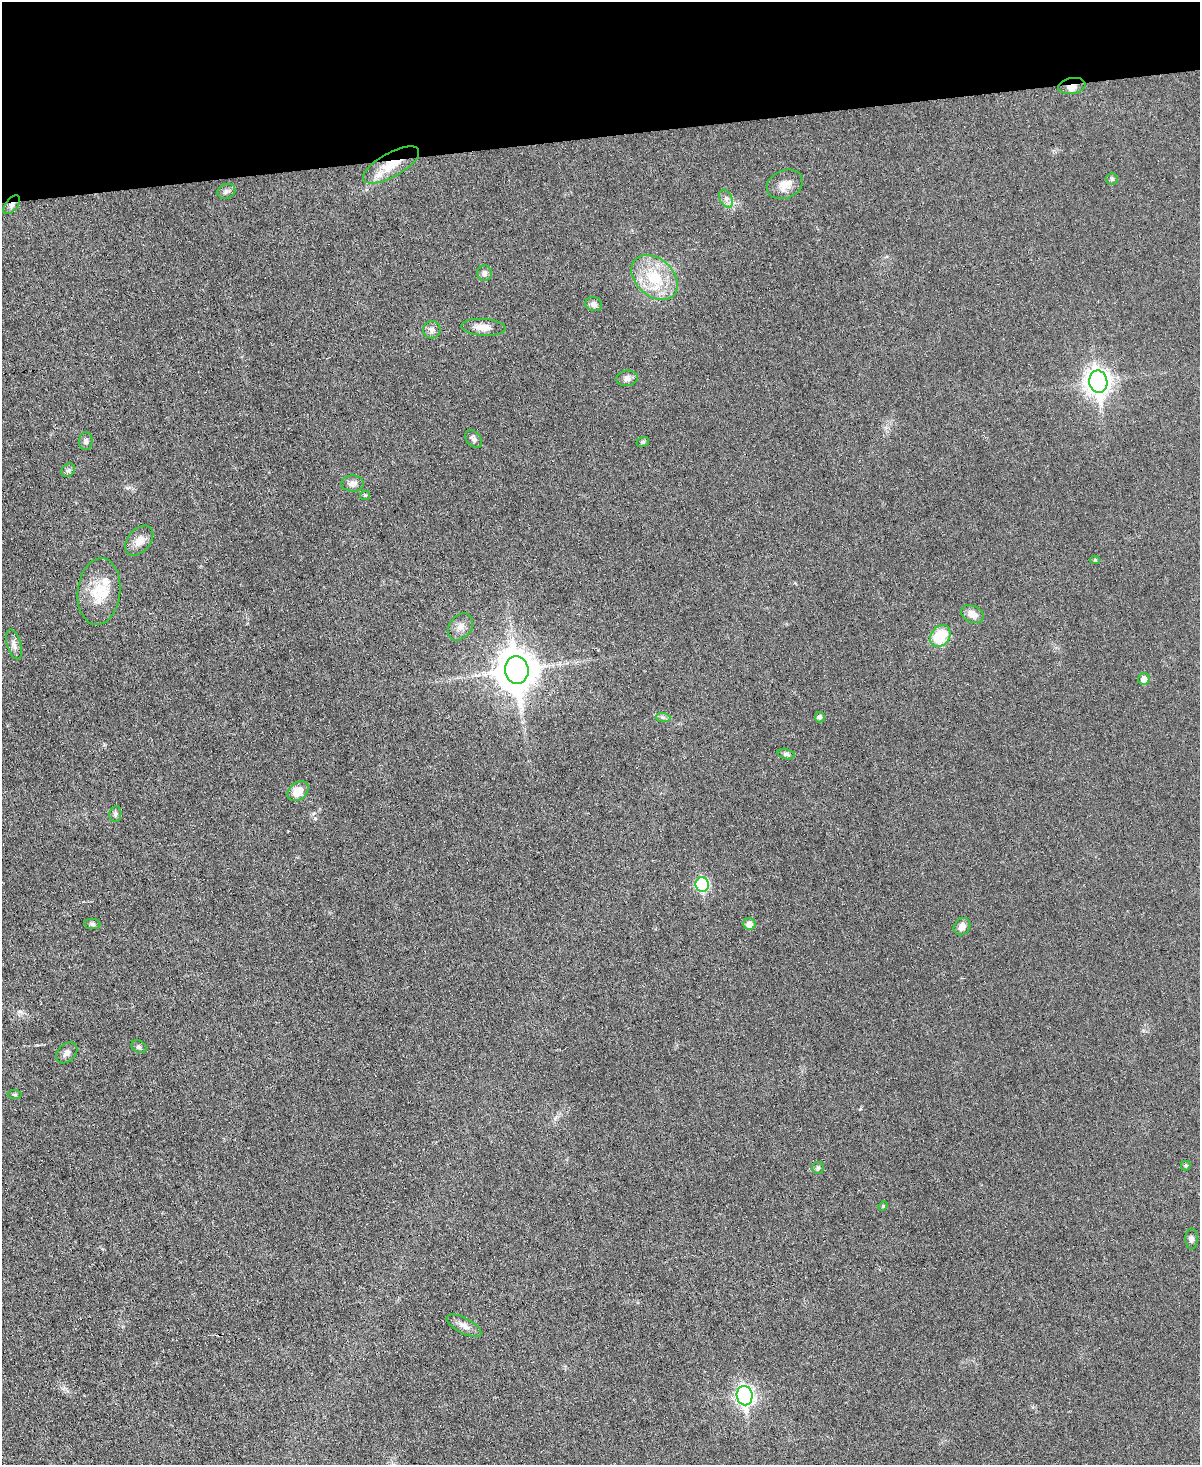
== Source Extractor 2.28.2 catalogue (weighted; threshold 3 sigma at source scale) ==
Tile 3 of 4 x 3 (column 3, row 1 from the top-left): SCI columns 2396-3593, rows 3173-4635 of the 4790 x 4768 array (HDU 1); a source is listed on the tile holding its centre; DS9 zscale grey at full resolution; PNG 1202 x 1467 px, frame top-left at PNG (2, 2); each listed source drawn as its Kron ellipse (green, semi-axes under 4 px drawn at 4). Shown black and unused: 9% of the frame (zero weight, under 3 of 6 exposures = <1% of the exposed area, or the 3 px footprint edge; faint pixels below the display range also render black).
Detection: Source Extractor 2.28.2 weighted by HDU 2 'WHT'; one run over the whole footprint, this tile lists its part. Background 0.0345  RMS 0.0041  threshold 0.0169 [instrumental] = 3 sigma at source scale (4.09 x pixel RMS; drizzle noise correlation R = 1.36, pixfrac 0.8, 0.05/0.05 arcsec/px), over >= 5 px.
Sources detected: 49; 2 inside a brighter listed object's ellipse — not listed separately; the other 47 listed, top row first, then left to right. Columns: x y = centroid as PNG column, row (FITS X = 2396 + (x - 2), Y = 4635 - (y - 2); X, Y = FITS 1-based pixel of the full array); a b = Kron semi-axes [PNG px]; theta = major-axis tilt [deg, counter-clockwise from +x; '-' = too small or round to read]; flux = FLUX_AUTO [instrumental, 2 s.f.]
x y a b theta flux
1072 86 14 8 10 2.3
391 165 31 12 29 11
1112 179 6 6 - 0.66
785 184 19 14 23 4.6
226 191 9 7 24 1.3
726 199 9 6 -64 1.5
12 205 11 6 51 1.5
484 273 7 7 - 1.5
655 277 26 18 -42 17
594 304 8 7 - 1.6
483 327 22 8 -3 4.4
432 330 9 8 - 1.9
627 378 10 8 8 1.8
1098 382 11 9 -80 330
474 439 10 7 -48 1.4
86 441 9 6 89 1.2
643 442 6 5 - 0.62
68 470 7 6 - 0.95
353 483 11 8 1 2.3
365 495 5 4 - 0.47
139 541 17 11 50 3.8
1095 560 4 4 - 0.63
99 592 33 21 83 13
972 614 12 8 -24 3.3
461 627 15 11 52 3
940 636 12 9 53 14
14 644 15 7 -73 2.1
517 670 14 11 -83 1200
1144 679 6 5 - 2.5
663 717 7 4 -2 0.86
820 717 5 5 - 1.1
786 754 8 5 -14 0.9
298 791 12 8 39 5.5
115 814 8 6 80 0.97
702 884 7 7 - 38
92 924 8 5 -8 0.86
750 924 6 6 - 3.3
962 927 9 7 51 2.6
139 1047 8 6 -27 0.96
67 1053 12 8 45 1.9
15 1095 7 4 -6 0.65
1186 1165 5 5 - 0.59
818 1168 6 5 - 0.7
883 1206 5 3 - 0.37
1191 1239 10 6 89 1.2
464 1326 19 8 -28 2.8
745 1396 10 8 -80 140
Overlapping masked pixels (flux is a lower limit): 3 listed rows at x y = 1072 86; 391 165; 12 205